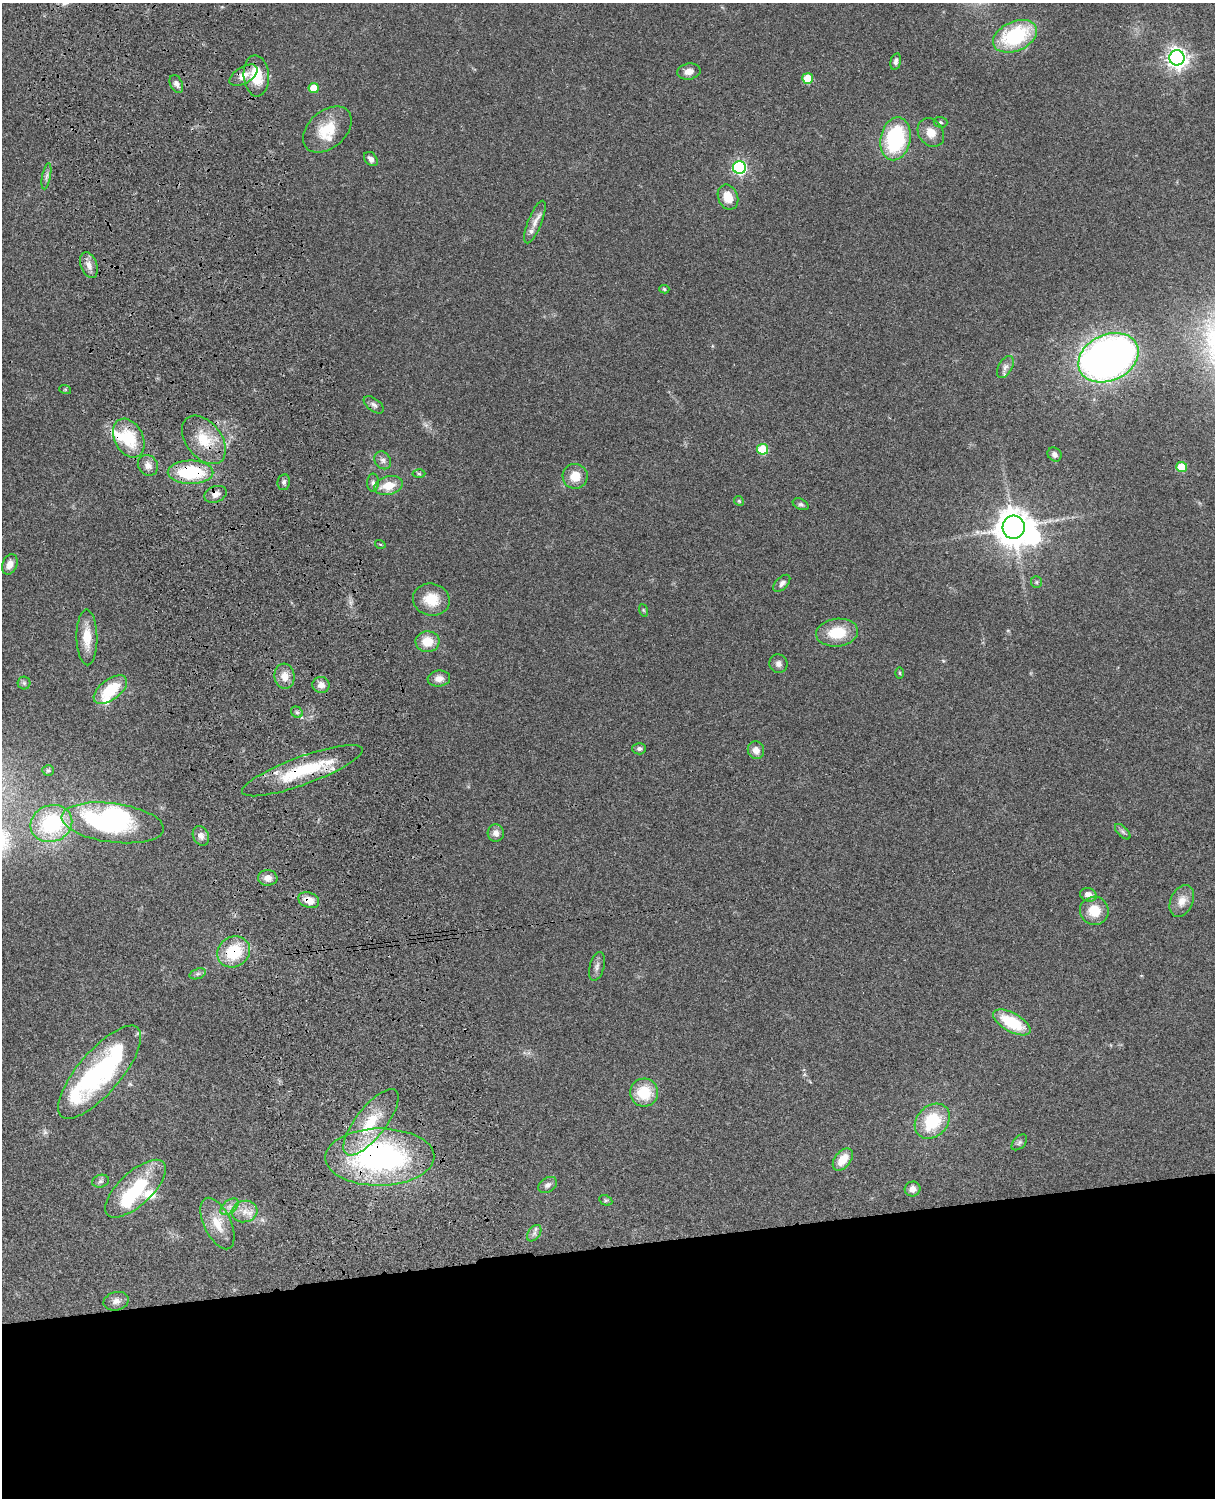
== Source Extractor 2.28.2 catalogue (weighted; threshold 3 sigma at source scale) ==
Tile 11 of 4 x 3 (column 3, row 3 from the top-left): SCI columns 2545-3757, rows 277-1772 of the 5088 x 4927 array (HDU 1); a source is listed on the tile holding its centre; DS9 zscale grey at full resolution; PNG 1217 x 1500 px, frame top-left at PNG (2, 3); each listed source drawn as its Kron ellipse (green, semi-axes under 4 px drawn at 4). Shown black and unused: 17% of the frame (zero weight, under 3 of 4 exposures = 6% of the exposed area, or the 3 px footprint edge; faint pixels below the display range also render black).
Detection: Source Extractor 2.28.2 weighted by HDU 2 'WHT'; one run over the whole footprint, this tile lists its part. Background 0.0782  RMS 0.0058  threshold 0.026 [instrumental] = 3 sigma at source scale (4.5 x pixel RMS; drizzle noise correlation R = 1.50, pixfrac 1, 0.05/0.05 arcsec/px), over >= 5 px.
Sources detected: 105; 5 inside a brighter object's white glare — neither listed nor drawn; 7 inside a brighter listed object's ellipse — not listed separately; the other 93 listed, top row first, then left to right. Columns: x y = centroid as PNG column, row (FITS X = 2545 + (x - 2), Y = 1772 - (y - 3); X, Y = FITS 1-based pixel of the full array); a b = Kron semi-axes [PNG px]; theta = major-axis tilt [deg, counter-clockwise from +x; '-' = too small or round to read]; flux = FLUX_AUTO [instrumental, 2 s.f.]
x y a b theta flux
1015 36 23 14 24 50
1177 58 7 7 - 370
896 61 8 5 77 1.8
689 72 12 8 11 3.9
243 75 15 8 31 5.7
256 76 20 12 -86 17
808 78 5 5 - 15
176 84 9 6 -64 2.3
314 88 5 5 - 11
941 122 7 5 -3 1
327 130 28 18 41 18
931 133 15 12 -55 6.8
895 139 22 15 78 50
371 159 8 6 -48 2.2
739 167 6 6 - 100
46 176 13 4 79 1.8
728 197 13 10 -68 8.4
535 222 23 7 68 4.8
89 265 13 8 -71 4.3
664 289 5 4 - 0.89
1108 358 31 23 25 350
1005 367 12 7 60 2.5
65 389 6 4 -18 0.65
374 405 12 6 -37 2
129 438 20 14 -62 23
204 440 27 17 -52 18
763 449 5 5 - 27
1054 454 7 6 - 2.2
383 460 9 7 -55 2.2
148 465 11 9 -47 4
1182 467 5 5 - 18
191 472 23 11 -1 39
419 474 6 4 -2 0.86
575 476 12 12 - 9
284 482 8 6 80 1.5
373 483 9 6 90 1.7
388 485 14 9 13 9.7
215 494 11 8 19 3.5
739 501 5 4 - 0.67
801 504 8 5 -24 1.3
1014 527 11 11 - 1100
380 544 5 3 - 0.47
10 564 10 7 67 4.8
1036 582 6 5 - 0.99
782 583 10 6 46 2
431 599 18 16 -13 13
643 610 6 4 -70 0.67
837 633 21 14 7 18
87 637 28 10 -89 11
427 642 12 10 -2 10
778 664 9 9 - 2.7
899 673 6 4 -89 0.67
284 676 12 10 -83 6.3
439 679 11 8 6 4.1
24 683 6 6 - 1.1
321 685 8 8 - 3.8
110 690 19 10 36 22
297 712 6 5 - 1.1
639 749 7 6 - 1.6
756 750 9 8 - 4.5
48 770 6 5 - 0.9
302 771 64 14 20 36
51 823 21 18 22 50
113 823 51 19 -7 100
1123 832 10 5 -45 1.4
496 833 9 8 - 3.3
201 836 10 7 -64 3.2
268 878 10 8 1 4.1
1088 895 8 6 -19 3.5
309 900 11 7 -21 7.1
1182 901 16 11 66 6.3
1094 911 14 14 - 11
234 952 17 15 33 24
597 966 15 7 76 2.6
198 974 8 5 19 1.5
1012 1022 21 9 -29 25
100 1072 58 21 49 90
644 1093 14 14 - 18
932 1121 19 15 45 26
371 1122 40 15 52 24
1019 1142 9 5 46 1.5
380 1157 54 28 0 140
843 1159 13 8 51 9.2
101 1181 8 6 16 1.5
548 1185 10 7 33 2.6
136 1189 38 16 43 34
913 1189 8 7 - 3.4
606 1200 7 5 -27 0.96
230 1207 10 6 38 2.9
245 1212 13 10 12 5.8
217 1224 28 13 -65 12
534 1233 9 6 54 2
116 1301 13 9 14 3.4
Overlapping masked pixels (flux is a lower limit): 8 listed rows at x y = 204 440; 191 472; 215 494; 302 771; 309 900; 234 952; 100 1072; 380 1157